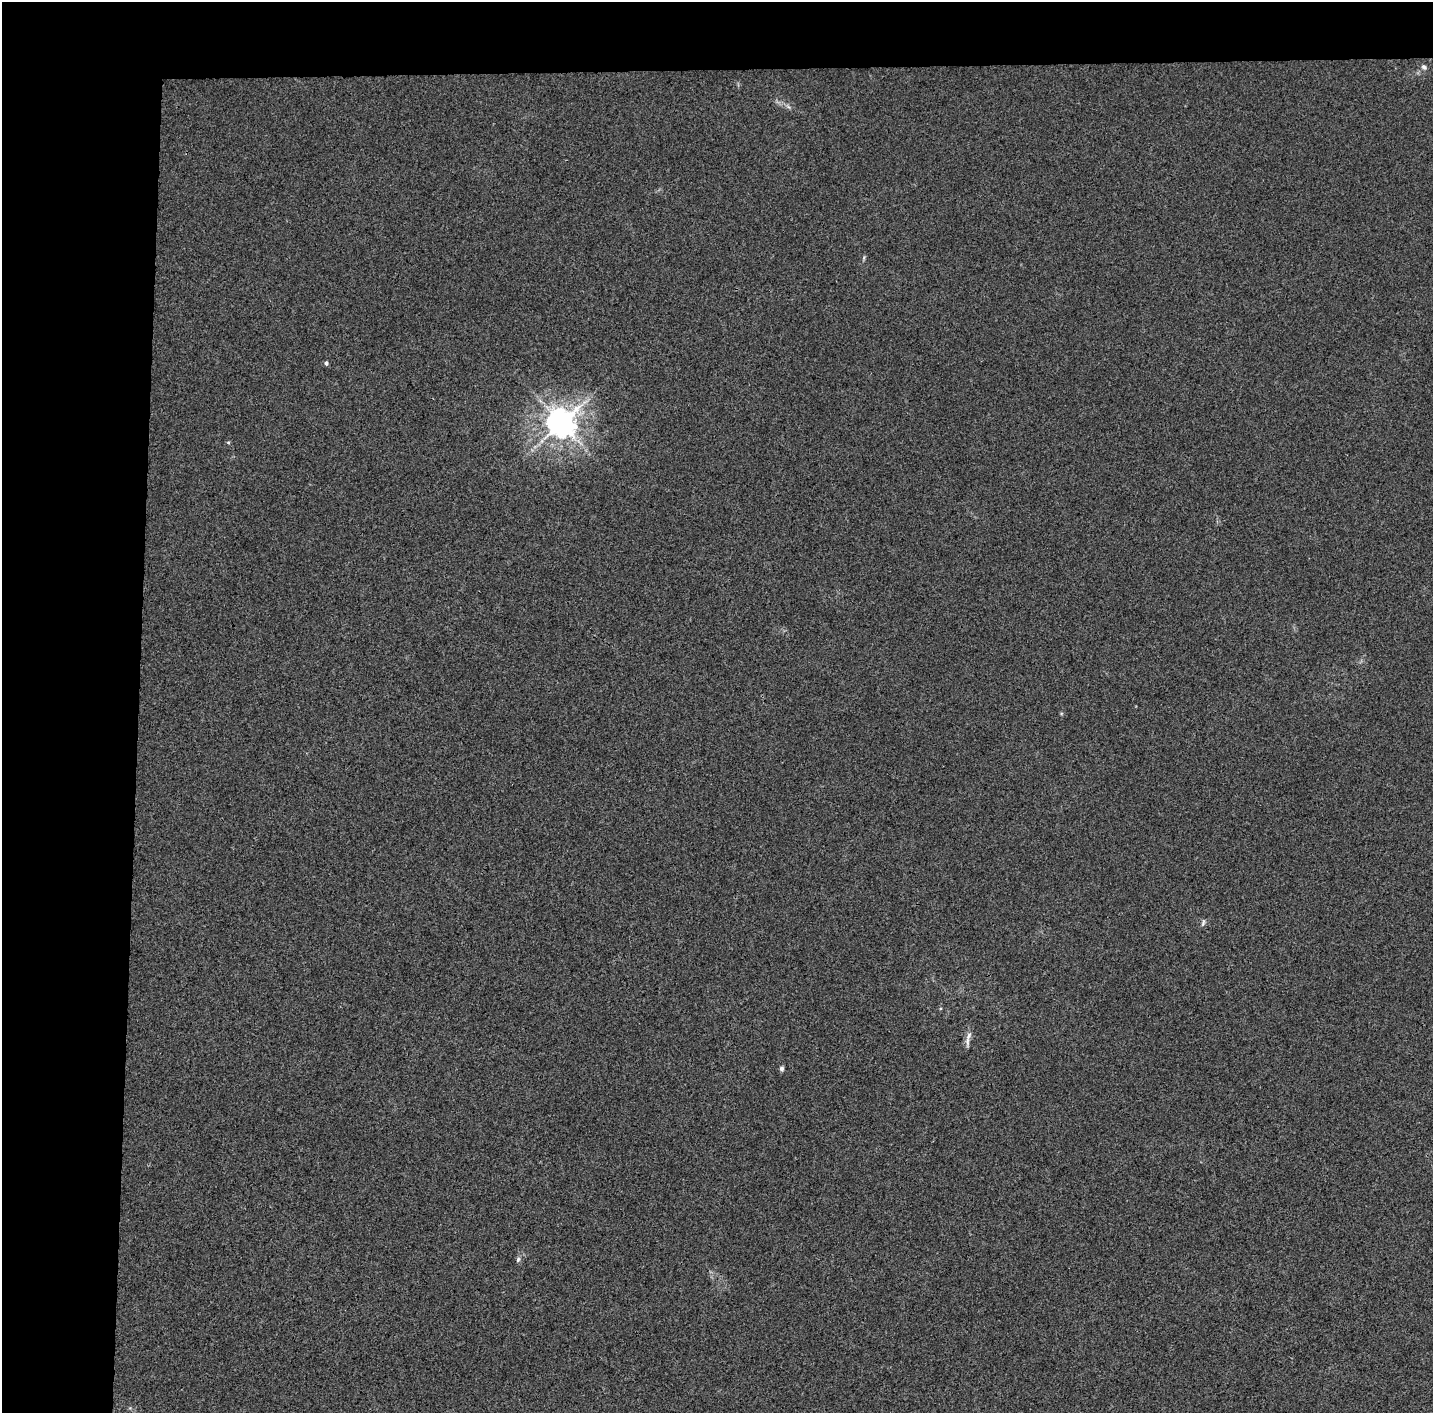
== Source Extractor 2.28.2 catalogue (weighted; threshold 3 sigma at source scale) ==
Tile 1 of 3 x 3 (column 1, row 1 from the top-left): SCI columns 9-1439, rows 2981-4391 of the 4300 x 4550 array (HDU 1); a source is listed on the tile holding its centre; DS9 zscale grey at full resolution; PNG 1435 x 1415 px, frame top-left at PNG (2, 2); no overlay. Shown black and unused: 14% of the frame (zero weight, under 3 of 4 exposures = <1% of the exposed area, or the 3 px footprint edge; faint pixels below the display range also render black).
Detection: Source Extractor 2.28.2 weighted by HDU 2 'WHT'; one run over the whole footprint, this tile lists its part. Background 0.00897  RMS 0.0037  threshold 0.0167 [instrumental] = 3 sigma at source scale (4.5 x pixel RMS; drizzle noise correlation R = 1.50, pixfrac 1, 0.0396/0.0396 arcsec/px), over >= 5 px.
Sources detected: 9; all 9 listed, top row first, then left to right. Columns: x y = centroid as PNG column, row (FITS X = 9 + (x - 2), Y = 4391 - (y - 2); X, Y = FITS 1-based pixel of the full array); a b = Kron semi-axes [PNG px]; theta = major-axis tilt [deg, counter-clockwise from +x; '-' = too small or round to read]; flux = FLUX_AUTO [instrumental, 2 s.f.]
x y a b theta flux
1424 67 8 6 -44 0.92
864 257 6 4 72 0.5
326 363 5 4 - 0.84
561 423 9 9 - 540
228 442 5 3 - 0.37
1203 923 11 4 76 0.77
968 1036 14 6 62 1.9
781 1069 5 4 - 1.2
518 1259 8 5 64 0.79